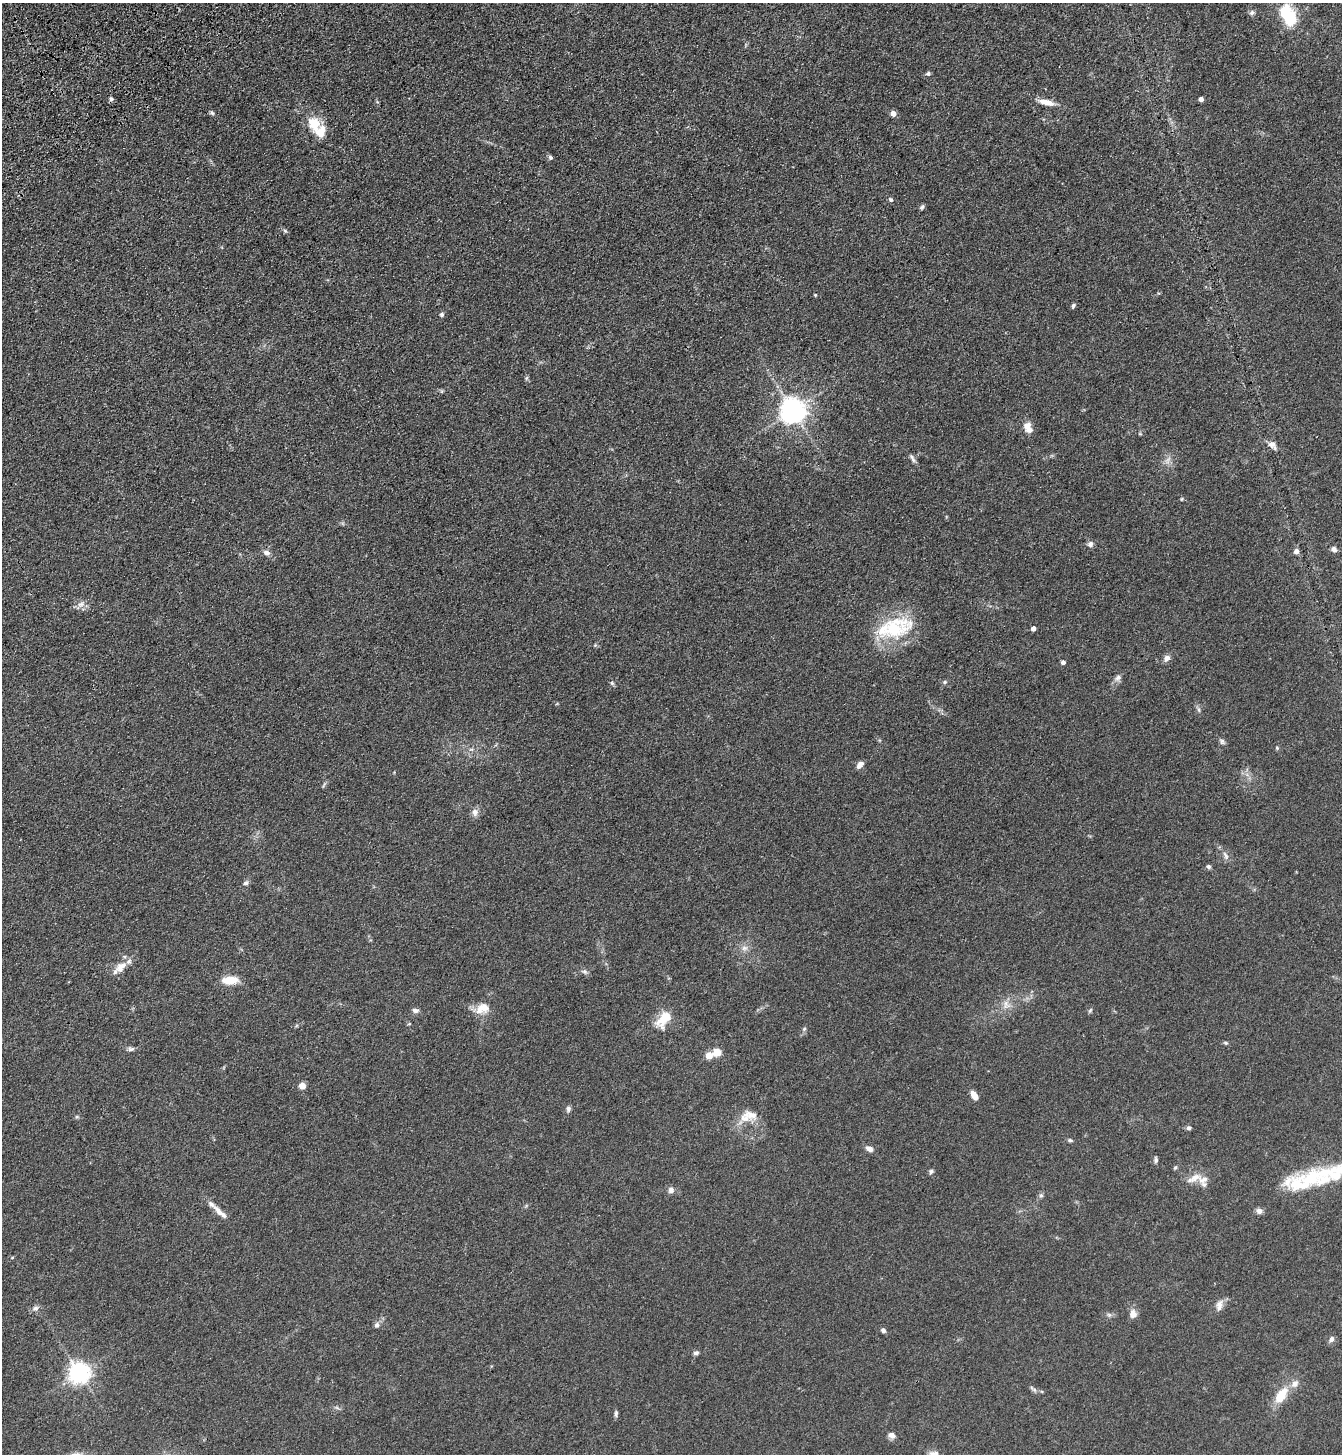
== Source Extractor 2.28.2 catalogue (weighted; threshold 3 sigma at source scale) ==
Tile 11 of 4 x 4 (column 3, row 3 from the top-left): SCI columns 2915-4254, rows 1557-3008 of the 5963 x 6017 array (HDU 1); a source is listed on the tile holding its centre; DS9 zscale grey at full resolution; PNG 1344 x 1456 px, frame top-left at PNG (2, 3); no overlay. Shown black and unused: <1% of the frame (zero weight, under 3 of 4 exposures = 6% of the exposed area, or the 3 px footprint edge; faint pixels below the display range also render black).
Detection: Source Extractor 2.28.2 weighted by HDU 2 'WHT'; one run over the whole footprint, this tile lists its part. Background 0.0855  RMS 0.0086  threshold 0.0385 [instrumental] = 3 sigma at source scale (4.5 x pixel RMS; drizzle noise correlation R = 1.50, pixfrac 1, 0.05/0.05 arcsec/px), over >= 5 px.
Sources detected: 103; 1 too faint to see at this stretch — not listed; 10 inside a brighter listed object's ellipse — not listed separately; the other 92 listed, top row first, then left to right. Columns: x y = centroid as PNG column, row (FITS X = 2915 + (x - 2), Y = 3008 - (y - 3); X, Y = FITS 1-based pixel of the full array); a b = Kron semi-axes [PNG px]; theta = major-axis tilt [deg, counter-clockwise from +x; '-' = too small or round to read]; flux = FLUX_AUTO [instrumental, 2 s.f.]
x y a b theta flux
1252 13 8 6 13 2.1
1288 16 25 14 -63 38
928 73 6 5 - 1.7
111 99 6 5 - 1.8
1201 99 4 4 - 4
1046 102 21 7 -12 8.5
212 113 6 5 - 1.4
893 113 5 5 - 6.9
314 123 13 11 -65 18
550 157 7 5 -64 1.7
891 199 6 5 - 1.5
922 207 6 5 - 1.6
285 231 6 5 - 1.3
815 295 3 3 - 0.85
1073 306 7 4 68 1.5
442 314 6 5 - 1.5
442 391 6 4 72 0.95
793 410 8 8 - 860
1027 426 9 7 60 6.7
1272 445 14 8 -35 4.7
912 458 13 5 -59 2.8
1182 499 5 3 - 0.85
1090 544 7 6 - 3.1
1334 549 6 6 - 3.7
1296 551 5 5 - 4
267 553 7 6 - 4.2
81 604 12 7 32 4.4
1033 628 4 4 - 4.3
894 629 48 25 23 57
595 645 5 5 - 1
1167 658 9 7 47 3.6
1063 662 4 4 - 3.1
1118 678 10 7 48 3.5
945 682 6 5 - 1.4
612 683 6 5 - 1.4
1199 710 8 5 -83 2
1222 741 9 6 -40 2.2
1277 748 5 4 - 0.92
471 749 7 4 -18 1.5
860 765 10 6 48 4.1
475 812 10 8 83 4.2
1226 855 13 6 -66 3.5
1209 866 5 5 - 1.9
246 883 7 6 - 2.1
744 948 9 7 1 3.8
121 967 18 11 43 10
584 971 9 6 -24 2.3
230 980 17 9 4 15
1006 1005 14 11 -65 7.3
415 1010 8 6 -9 3.1
479 1010 15 10 79 8.2
1090 1010 8 4 62 1.3
664 1019 21 12 53 19
409 1024 5 3 - 0.77
804 1029 7 4 45 1.4
1225 1043 6 4 -20 1.2
131 1049 9 5 7 2.2
717 1052 5 5 - 28
709 1056 5 5 - 18
302 1086 5 4 - 16
974 1095 13 7 -58 5
568 1109 8 6 85 2.1
77 1117 6 4 -17 1.1
744 1118 23 10 -4 10
1189 1128 7 5 15 1.9
1070 1140 7 4 -20 1.4
869 1149 8 6 -27 5
1156 1160 9 5 -85 1.8
1175 1167 6 4 61 1.2
931 1171 6 5 - 1.8
1194 1178 24 8 25 8.8
1306 1181 95 20 17 67
1204 1184 9 8 - 3
671 1190 8 8 - 3.2
1041 1195 6 5 - 1.6
220 1212 28 7 -43 7.2
12 1258 4 3 - 0.66
1219 1305 16 9 75 5.5
35 1308 7 7 - 2.8
1133 1314 11 9 85 5.5
1109 1315 6 6 - 1.8
377 1325 8 7 - 2.6
883 1330 6 5 - 2.4
1332 1339 8 6 64 2.7
696 1353 6 6 - 2.4
79 1373 7 7 - 560
1033 1389 13 4 -38 2.1
1281 1396 22 11 58 18
337 1408 7 4 -19 1.5
616 1414 9 5 85 1.8
892 1435 9 7 -17 3.9
934 1454 13 9 -6 5.5
Isophote crosses this tile's border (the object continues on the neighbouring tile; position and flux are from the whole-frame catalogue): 2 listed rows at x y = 1306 1181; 934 1454